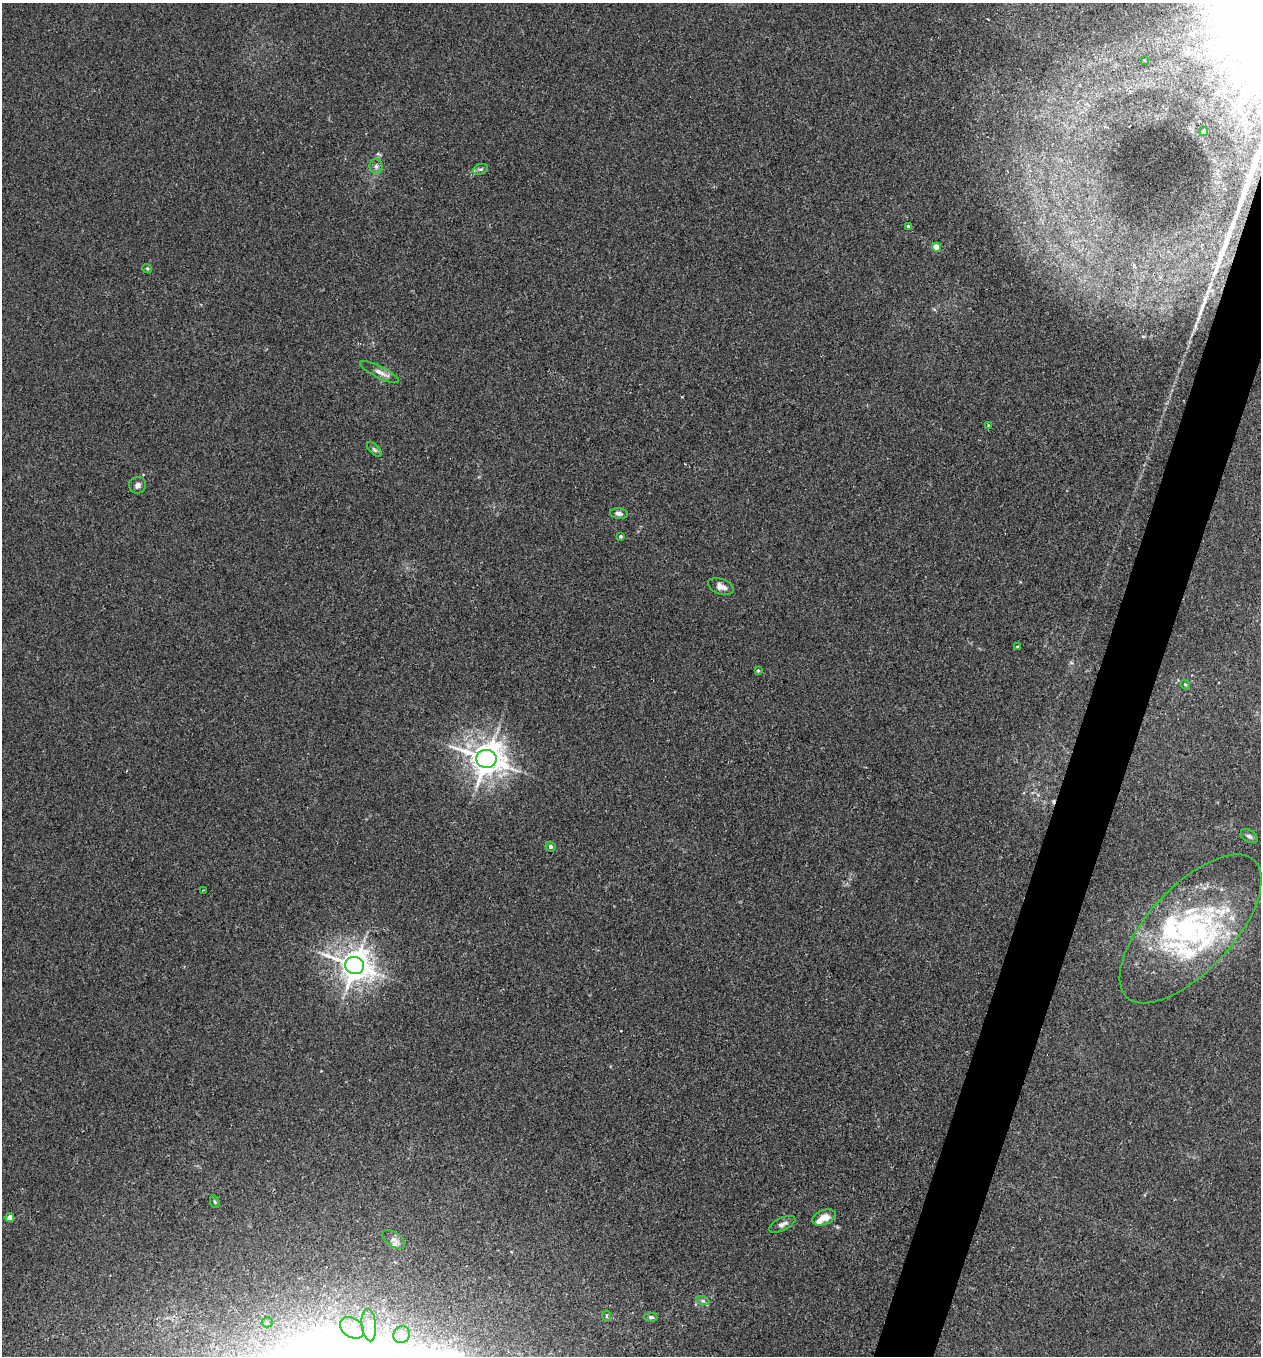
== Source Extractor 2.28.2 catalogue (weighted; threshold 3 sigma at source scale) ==
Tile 10 of 4 x 4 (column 2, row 3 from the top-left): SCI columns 1391-2649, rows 1355-2708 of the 5430 x 5416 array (HDU 1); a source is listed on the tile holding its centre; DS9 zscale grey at full resolution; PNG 1263 x 1358 px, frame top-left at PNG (2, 3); each listed source drawn as its Kron ellipse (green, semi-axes under 4 px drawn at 4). Shown black and unused: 4% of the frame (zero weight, under 2 of 3 exposures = <1% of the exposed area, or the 3 px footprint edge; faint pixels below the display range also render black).
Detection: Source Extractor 2.28.2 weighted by HDU 2 'WHT'; one run over the whole footprint, this tile lists its part. Background 0.034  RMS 0.0054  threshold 0.0242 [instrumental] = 3 sigma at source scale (4.5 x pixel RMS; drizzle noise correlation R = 1.50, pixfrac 1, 0.05/0.05 arcsec/px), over >= 5 px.
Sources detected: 46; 1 inside a brighter object's white glare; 1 cosmic-ray / hot-pixel residue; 1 long thin detection or spike segment (spike, bleed or trail) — neither listed nor drawn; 8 inside a brighter listed object's ellipse — not listed separately; the other 35 listed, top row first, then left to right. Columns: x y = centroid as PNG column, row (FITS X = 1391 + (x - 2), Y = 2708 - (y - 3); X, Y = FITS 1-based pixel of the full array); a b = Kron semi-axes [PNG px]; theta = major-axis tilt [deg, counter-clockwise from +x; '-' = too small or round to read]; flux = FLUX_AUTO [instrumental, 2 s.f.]
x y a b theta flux
1144 60 3 2 - 0.42
1204 132 4 4 - 3.5
376 166 8 6 90 1.7
480 169 8 5 17 1.2
908 227 4 3 - 3.6
937 247 4 4 - 7.9
147 268 5 3 - 0.51
380 372 21 6 -26 3.4
988 425 3 3 - 0.48
374 449 9 4 -45 1.1
138 485 8 8 - 2
619 513 9 5 -7 1.9
620 536 4 4 - 0.87
721 587 13 7 -21 3.4
1017 646 3 3 - 1
758 670 4 3 - 0.67
1185 685 5 4 - 0.66
486 759 10 9 - 970
1249 836 9 5 -31 1.5
551 846 5 4 - 1.1
203 890 2 2 - 0.35
1191 929 94 42 47 100
355 965 9 8 - 840
215 1202 6 4 -72 0.78
824 1217 12 7 21 5.8
10 1218 4 4 - 5.7
782 1224 14 6 25 2.6
394 1239 13 7 -34 2.4
703 1301 7 4 -18 0.95
606 1316 6 4 89 0.61
651 1317 7 4 -3 1.3
267 1322 5 5 - 0.9
369 1325 16 7 -84 4.4
352 1328 13 9 -34 6.5
402 1335 9 8 - 2.9